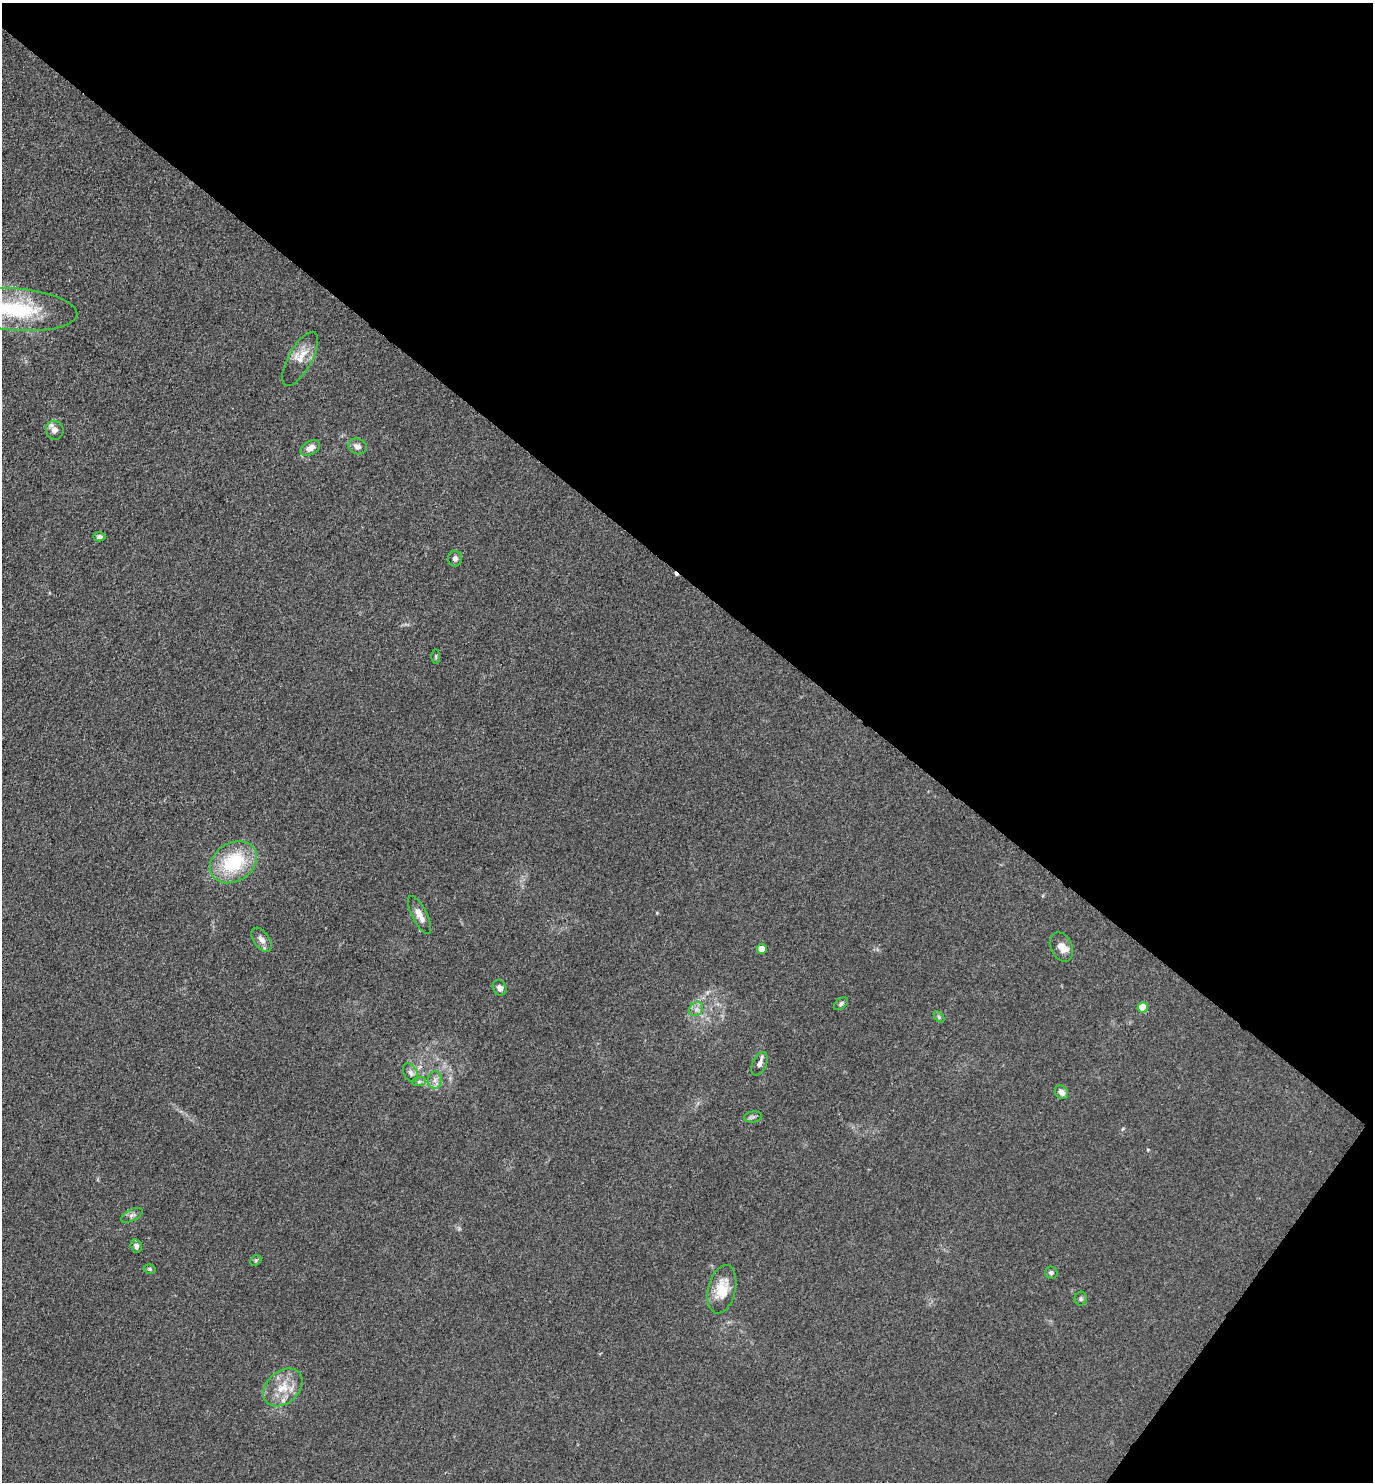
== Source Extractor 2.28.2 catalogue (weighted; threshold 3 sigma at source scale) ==
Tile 8 of 4 x 4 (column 4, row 2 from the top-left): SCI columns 4409-5779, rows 2965-4444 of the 5932 x 5927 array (HDU 1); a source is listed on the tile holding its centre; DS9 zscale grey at full resolution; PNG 1375 x 1484 px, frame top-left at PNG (2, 3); each listed source drawn as its Kron ellipse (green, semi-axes under 4 px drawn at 4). Shown black and unused: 41% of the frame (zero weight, under 3 of 4 exposures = <1% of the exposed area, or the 3 px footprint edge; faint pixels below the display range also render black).
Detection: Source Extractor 2.28.2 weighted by HDU 2 'WHT'; one run over the whole footprint, this tile lists its part. Background 0.0393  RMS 0.0049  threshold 0.0223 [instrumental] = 3 sigma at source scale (4.5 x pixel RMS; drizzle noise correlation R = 1.50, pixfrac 1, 0.05/0.05 arcsec/px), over >= 5 px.
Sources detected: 35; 1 cosmic-ray / hot-pixel residue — neither listed nor drawn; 2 inside a brighter listed object's ellipse — not listed separately; the other 32 listed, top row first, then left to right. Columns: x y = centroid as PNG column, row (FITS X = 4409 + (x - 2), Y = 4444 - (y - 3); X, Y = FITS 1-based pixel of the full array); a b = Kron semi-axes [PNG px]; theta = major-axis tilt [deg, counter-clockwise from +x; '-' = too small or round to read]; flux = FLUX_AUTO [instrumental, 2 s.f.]
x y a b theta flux
16 310 62 21 -4 44
300 359 30 11 61 7.9
55 430 9 8 - 3.1
357 447 9 7 -21 3
310 448 10 6 31 4
99 537 6 4 -2 1.1
455 558 8 7 - 1.8
436 656 7 4 -90 0.73
233 862 25 19 32 32
420 915 21 7 -63 4.7
262 940 14 7 -55 3
1061 947 15 10 -64 4.7
762 949 5 4 - 6.7
500 988 8 6 -58 2.4
841 1004 8 5 39 1.1
1142 1007 5 5 - 13
696 1009 8 6 45 2
939 1017 6 4 -46 0.71
760 1064 12 7 65 2.6
410 1073 10 6 -59 2
435 1080 9 7 87 2.2
419 1082 7 4 1 1.1
1061 1092 7 6 - 2.5
753 1117 9 5 8 1.3
132 1215 11 5 27 1.7
136 1246 7 5 -75 1.7
256 1260 6 4 44 0.72
150 1269 6 4 -15 0.84
1051 1273 6 6 - 1.2
722 1289 25 13 76 12
1081 1299 7 6 - 1.1
283 1387 22 16 42 11
Isophote crosses this tile's border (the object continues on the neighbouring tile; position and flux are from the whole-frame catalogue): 1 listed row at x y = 16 310